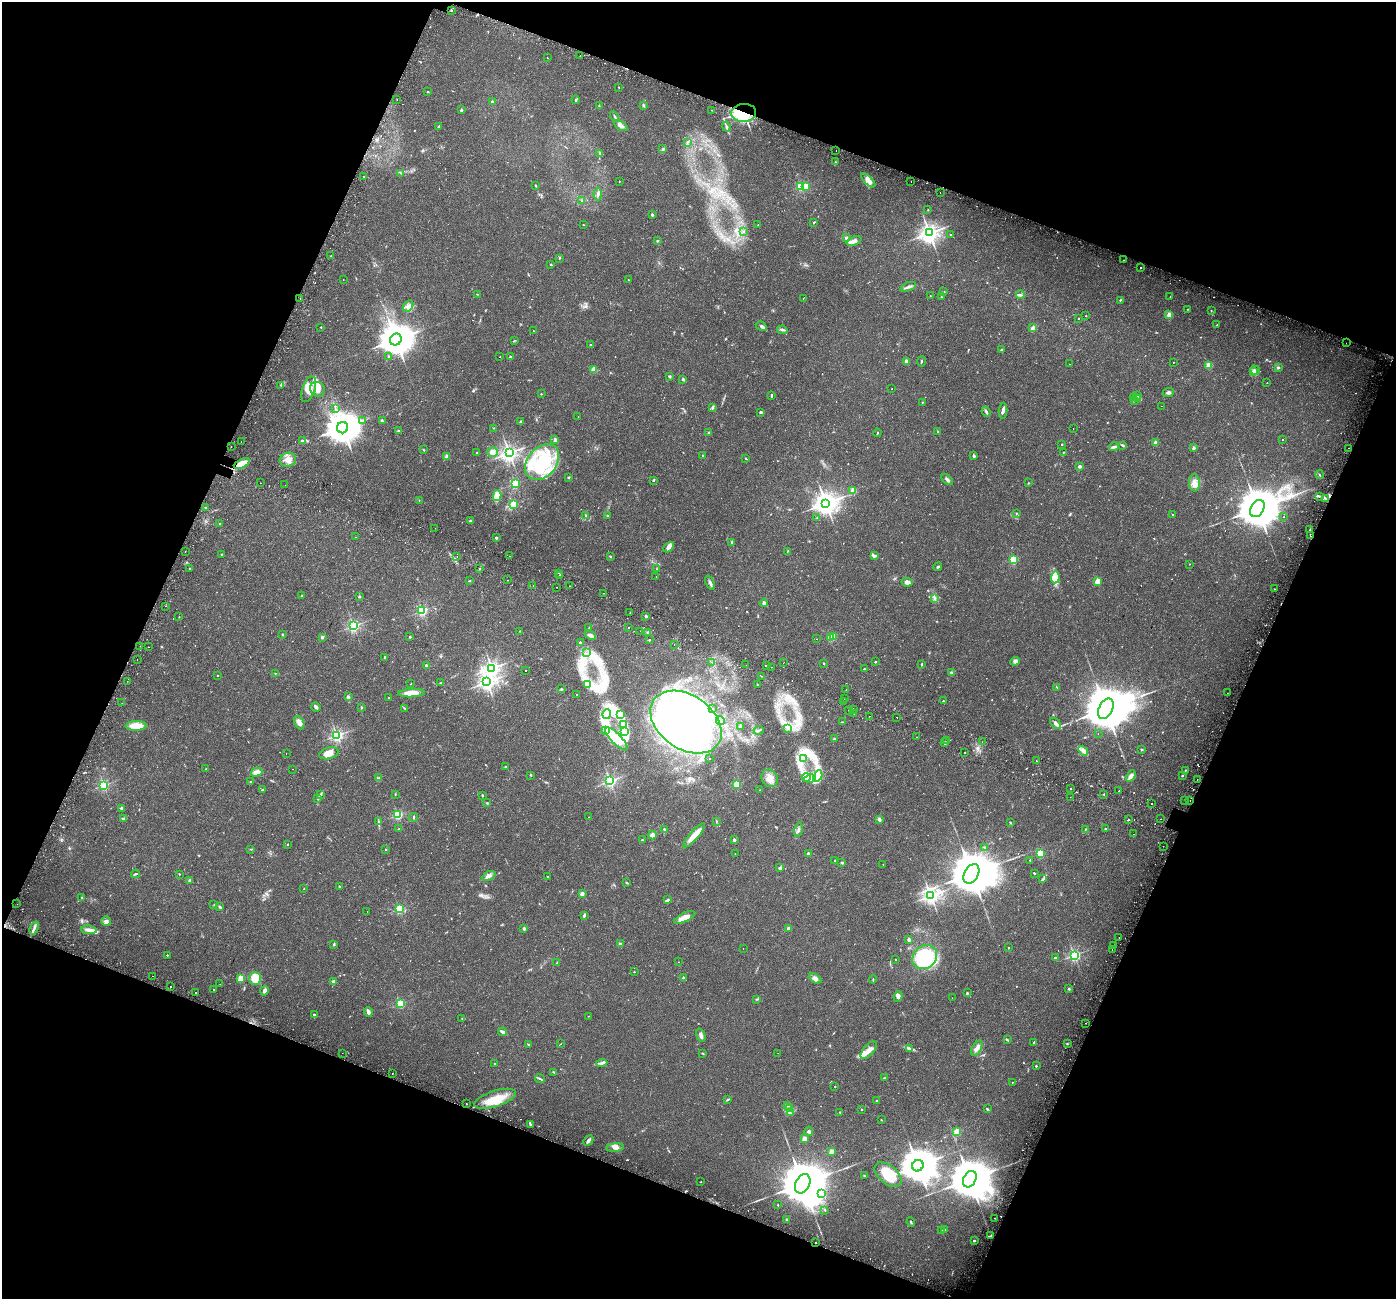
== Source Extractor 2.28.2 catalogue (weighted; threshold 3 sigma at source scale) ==
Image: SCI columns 71-5645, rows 295-5481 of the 5723 x 5838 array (HDU 1 of 3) = the unmasked area's bounding box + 8 px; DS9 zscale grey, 4 x 4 block average (1 PNG px = mean of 4 x 4 image px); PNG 1398 x 1301 px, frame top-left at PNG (2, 2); each listed source drawn as its Kron ellipse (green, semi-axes under 4 px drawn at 4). Shown black and unused: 42% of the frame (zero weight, under 2 of 3 exposures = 5% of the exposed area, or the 3 px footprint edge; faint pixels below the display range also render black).
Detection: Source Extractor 2.28.2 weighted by HDU 2 'WHT'. Background 0.0319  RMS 0.0039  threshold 0.0175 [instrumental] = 3 sigma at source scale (4.5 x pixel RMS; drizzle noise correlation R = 1.50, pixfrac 1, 0.0396/0.0396 arcsec/px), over >= 5 px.
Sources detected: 891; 6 too faint to see at this stretch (4 x 4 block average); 13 inside a brighter object's white glare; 46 cosmic-ray / hot-pixel residue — neither listed nor drawn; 14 coinciding with a brighter row at this scale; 34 inside a brighter listed object's ellipse — not listed separately; of the other 778, all 500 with FLUX_AUTO >= 0.944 (the completeness limit of this list) listed and drawn (278 fainter detections not listed), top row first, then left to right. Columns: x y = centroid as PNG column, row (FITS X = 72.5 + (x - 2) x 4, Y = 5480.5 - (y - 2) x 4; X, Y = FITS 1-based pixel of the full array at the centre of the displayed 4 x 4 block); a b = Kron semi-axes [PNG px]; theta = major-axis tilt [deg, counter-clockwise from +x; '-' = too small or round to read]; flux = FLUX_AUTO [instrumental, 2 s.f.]
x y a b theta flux
451 10 2 2 - 5.6
580 56 2 2 - 3.4
547 58 2 2 - 1.3
619 87 2 2 - 1.7
428 92 2 2 - 1.4
397 99 2 2 - 2.5
576 100 4 2 - 2.1
493 102 3 2 - 3.3
599 105 2 2 - 1.1
643 105 3 2 - 4.2
461 110 2 2 - 9.8
712 110 2 2 - 3.9
744 113 12 9 4 150
615 117 5 2 - 3
621 126 8 3 -32 11
439 127 3 2 - 4.6
726 127 5 2 - 3.5
688 142 2 2 - 1.3
663 149 3 2 - 5
836 150 2 2 - 1.2
600 153 4 2 - 2.6
836 162 3 2 - 1.2
401 173 2 2 - 1.3
364 177 2 2 - 7.7
868 180 9 4 -45 14
619 181 2 2 - 1.2
911 181 2 2 - 1
536 186 2 2 - 6.2
801 186 2 2 - 190
806 187 2 2 - 58
940 193 2 2 - 1.4
598 194 6 2 -87 4.1
582 201 2 2 - 1.4
928 210 2 2 - 1.8
652 215 2 2 - 12
814 222 3 2 - 1.5
583 225 2 2 - 1.1
758 225 2 2 - 0.97
744 231 2 2 - 2.4
929 233 3 3 - 1400
950 235 2 2 - 2.9
846 238 3 2 - 6.6
657 241 2 2 - 1.6
854 241 8 3 22 20
330 256 2 2 - 1.6
559 258 2 2 - 1.4
1123 260 2 2 - 1.2
551 265 3 2 - 1.3
1140 268 2 2 - 2.8
343 279 2 2 - 1
628 280 2 2 - 1.8
908 287 8 2 20 6
944 292 2 2 - 0.95
477 294 2 2 - 1
1020 295 4 2 - 3.4
930 296 2 2 - 1.2
941 297 2 2 - 2.8
1170 297 2 2 - 1.3
300 298 2 2 - 2.4
803 299 2 2 - 1.2
1120 300 2 2 - 1.9
408 306 6 4 56 8.9
1188 309 2 2 - 1.2
1211 310 2 2 - 1.3
1169 315 2 2 - 47
1086 316 2 2 - 1.1
1078 318 2 2 - 2.3
1217 325 3 2 - 1.5
761 326 6 4 -33 5.9
321 327 2 2 - 1.1
1033 328 3 2 - 11
782 330 5 2 - 3.5
533 331 2 2 - 2
396 340 6 5 - 5600
514 341 2 2 - 1.2
1346 343 2 2 - 1.4
590 345 2 2 - 2
1001 350 2 2 - 4.5
388 356 2 2 - 4.1
500 356 2 2 - 1.1
510 357 2 2 - 4.6
906 361 2 2 - 17
921 361 5 2 - 2.6
1173 362 2 2 - 1.8
1070 364 2 2 - 1.1
1209 365 2 2 - 75
1278 367 3 2 - 3.3
594 370 2 2 - 23
1255 370 5 2 - 3.7
1253 372 3 2 - 3.3
670 376 3 2 - 2.7
683 379 2 2 - 13
1267 383 2 2 - 1.4
280 385 2 2 - 1.1
892 388 2 2 - 2
309 389 13 6 71 24
318 389 8 7 - 21
1168 392 6 3 19 4.5
541 394 2 2 - 1.7
771 395 2 2 - 4.8
1137 395 4 3 - 3.3
1134 398 2 2 - 1.8
1137 398 3 3 - 6
1134 400 3 2 - 2.8
922 402 2 2 - 1.3
1161 406 2 2 - 1.5
713 407 2 2 - 1.9
335 409 3 2 - 1.6
1003 411 8 2 87 5
761 412 3 2 - 2.7
986 412 5 2 - 4
578 417 2 2 - 1
362 420 4 2 - 2.2
382 421 4 2 - 2.8
520 422 3 2 - 2.3
343 428 6 5 - 5400
493 428 2 2 - 0.95
1073 429 2 2 - 1.7
398 431 3 2 - 1.6
938 432 2 2 - 1.1
709 433 2 2 - 7.7
877 433 4 2 - 1.9
1283 439 2 2 - 2.4
555 440 2 2 - 25
302 441 4 3 - 3.6
241 442 2 2 - 2.3
1156 443 2 2 - 34
1062 444 2 2 - 3.3
1123 445 4 2 - 2.4
231 446 2 2 - 1.4
1114 447 5 2 - 6.8
1194 448 2 2 - 18
1349 448 2 2 - 1.2
423 450 2 2 - 1.1
493 452 5 5 - 9.9
1063 452 2 2 - 0.99
477 453 2 2 - 1.4
509 453 3 2 - 960
703 456 2 2 - 2.3
974 456 2 2 - 14
447 457 2 2 - 26
745 458 3 2 - 1.5
288 460 8 7 - 19
542 462 20 14 50 130
242 464 8 4 26 38
1079 466 3 2 - 5.5
1320 475 4 2 - 1.9
569 477 3 2 - 1.7
653 480 3 2 - 2.1
947 480 7 3 -42 5.6
260 483 2 2 - 1
515 483 2 2 - 210
1028 483 2 2 - 1.2
1194 483 8 5 -85 14
285 485 2 2 - 4.3
853 490 2 2 - 65
497 496 5 3 - 36
1319 496 3 2 - 2.9
1325 498 3 2 - 1.8
419 500 2 2 - 0.94
826 503 3 3 - 2000
514 504 2 2 - 150
205 508 2 2 - 1.4
1257 509 9 6 60 13000
1016 513 2 2 - 1.3
1172 515 2 2 - 1.5
586 516 2 2 - 1.8
608 516 3 2 - 1.3
817 517 2 2 - 1.8
1283 517 2 2 - 2.3
470 521 2 2 - 2.6
220 524 2 2 - 1.8
435 528 2 2 - 1.3
1310 530 2 2 - 4
1310 536 2 2 - 5.6
356 537 2 2 - 1.4
496 538 2 2 - 3.5
732 542 2 2 - 9
668 547 6 4 48 9.3
185 551 2 2 - 1.5
788 551 3 2 - 1.1
221 554 2 2 - 1.1
457 556 2 2 - 1
509 556 2 2 - 1.6
610 556 2 2 - 1.3
874 556 4 3 - 3.4
1013 560 2 2 - 170
1189 564 2 2 - 1
938 567 4 2 - 2.7
190 568 2 2 - 2.8
479 569 2 2 - 1.2
656 569 2 2 - 1.1
558 573 2 2 - 3.1
560 575 2 2 - 7.4
656 577 2 2 - 1
1055 577 6 3 85 11
508 580 2 2 - 11
469 581 2 2 - 1.2
1097 581 2 2 - 68
907 582 5 4 - 8
710 583 7 3 -67 6.1
533 585 2 2 - 1
569 586 2 2 - 1.9
557 587 2 2 - 2.5
1275 589 3 2 - 1.3
604 593 2 2 - 1
301 596 2 2 - 2.2
359 597 2 2 - 8.9
935 599 3 2 - 2.9
764 603 4 3 - 4.2
165 606 2 2 - 1.7
422 611 2 2 - 340
630 613 2 2 - 1.1
646 616 2 2 - 18
179 617 2 2 - 1.5
353 626 2 2 - 460
629 627 2 2 - 4.2
589 628 2 2 - 1.4
520 631 3 2 - 0.95
640 631 2 2 - 2.8
648 632 4 2 - 3
282 635 3 2 - 2.2
590 635 6 3 -27 8.4
833 636 2 2 - 45
322 637 2 2 - 16
410 637 2 2 - 3.9
831 638 2 2 - 71
816 639 2 2 - 2.9
649 640 2 2 - 2.9
580 642 2 2 - 6
674 645 2 2 - 1.1
140 646 2 2 - 1
148 647 2 2 - 1.8
587 653 2 2 - 3
385 657 2 2 - 6.8
137 660 2 2 - 1.1
1015 661 5 3 - 6.6
712 662 2 2 - 1.5
784 662 2 2 - 0.96
875 662 2 2 - 5.1
824 663 3 2 - 1.6
922 664 3 2 - 1.5
746 665 2 2 - 3.2
767 665 2 2 - 4.9
426 666 2 2 - 17
771 667 2 2 - 5.4
492 668 2 2 - 760
864 669 2 2 - 2.1
526 671 2 2 - 29
951 672 3 2 - 3.2
275 673 2 2 - 1.5
217 676 2 2 - 2.6
761 676 2 2 - 1.7
127 681 2 2 - 0.98
487 682 3 2 - 960
440 683 2 2 - 1.1
411 684 2 2 - 1.2
587 684 3 2 - 3.3
757 685 2 2 - 1.4
1057 687 3 2 - 1.5
561 689 2 2 - 2.5
846 689 2 2 - 1.5
412 693 13 3 2 34
1227 693 2 2 - 1.2
577 694 2 2 - 1.4
348 697 2 2 - 18
389 698 3 2 - 1.6
844 698 2 2 - 1.7
843 701 2 2 - 1
943 701 2 2 - 4.7
122 703 2 2 - 1.1
316 707 5 2 - 6.4
361 707 3 2 - 2
404 708 3 2 - 1.7
713 708 2 2 - 1
853 709 2 2 - 1.9
1106 709 11 6 62 17000
849 711 2 2 - 2.5
854 713 2 2 - 2.4
607 714 5 2 - 5.4
620 714 4 2 - 4.9
869 716 2 2 - 2.8
897 717 2 2 - 1.5
720 721 4 2 - 3.4
686 722 39 27 -35 810
842 722 2 2 - 1
299 723 7 4 -66 9.9
1055 723 6 3 -50 7.2
623 725 3 2 - 1.9
136 726 10 5 2 36
740 726 3 2 - 2.3
787 728 4 3 - 4.8
605 730 3 2 - 2.3
759 730 5 2 - 2.9
625 731 4 2 - 5.1
1098 733 2 2 - 0.98
337 735 2 2 - 500
917 737 2 2 - 1
616 739 15 5 -47 33
834 739 3 2 - 1.7
947 741 2 2 - 1.3
982 742 2 2 - 1.1
945 743 2 2 - 13
1142 749 4 2 - 1.3
1083 751 5 3 - 6.5
965 752 2 2 - 0.97
329 753 10 5 14 21
286 754 2 2 - 1.5
803 758 2 2 - 1.5
709 759 2 2 - 0.98
1036 761 2 2 - 1.1
505 767 3 2 - 2.1
206 769 2 2 - 1.2
293 769 2 2 - 2.3
1185 770 2 2 - 2.1
257 772 6 4 16 16
531 775 4 2 - 1.5
818 776 6 3 61 9
1131 776 6 4 60 9.5
1182 776 2 2 - 3.6
806 777 4 3 - 7.8
379 778 2 2 - 1.4
770 778 9 7 -57 21
810 778 6 2 13 7.4
1197 780 2 2 - 3.4
610 781 2 2 - 500
250 782 2 2 - 2.7
737 784 2 2 - 86
104 785 2 2 - 350
1071 788 2 2 - 2.2
262 790 2 2 - 3.3
760 790 2 2 - 1
1119 791 2 2 - 2.3
321 794 3 3 - 2.5
395 794 2 2 - 1.2
1104 794 2 2 - 1.9
482 795 2 2 - 2.7
1070 797 2 2 - 0.96
318 799 3 2 - 2
1184 800 2 2 - 1.8
1190 800 2 2 - 1.8
487 803 2 2 - 1.3
1152 803 2 2 - 9.8
121 808 2 2 - 11
398 815 2 2 - 230
413 817 4 2 - 2
588 817 2 2 - 5.3
123 818 4 2 - 3.3
879 819 3 3 - 6.3
1160 819 2 2 - 6.5
1128 820 2 2 - 2.6
716 821 3 2 - 1.4
378 822 3 2 - 1.7
1010 822 3 2 - 1.2
399 829 2 2 - 1.2
664 829 2 2 - 2.1
798 829 7 2 77 4
1085 829 2 2 - 1
1105 829 2 2 - 4.3
1134 834 2 2 - 1.9
652 835 4 3 - 11
694 835 15 4 49 34
642 840 3 2 - 2.1
734 840 2 2 - 16
288 844 2 2 - 1.1
1163 846 2 2 - 2.4
985 847 2 2 - 1.8
251 849 3 2 - 1.6
386 849 2 2 - 1.9
735 854 2 2 - 0.94
808 854 3 3 - 3.4
1040 854 2 2 - 150
1030 860 2 2 - 2.7
835 861 3 2 - 2
842 863 4 2 - 3.2
883 864 2 2 - 1.9
780 868 3 3 - 3.9
1034 873 2 2 - 1.7
135 874 4 2 - 2.7
179 874 2 2 - 2.7
971 874 10 7 61 17000
489 876 7 3 26 8.7
547 877 2 2 - 2.1
1042 879 2 2 - 1.5
190 880 2 2 - 14
627 883 3 2 - 2.1
339 886 2 2 - 1.2
304 889 2 2 - 0.99
582 894 3 2 - 6.6
931 896 3 2 - 980
82 898 3 2 - 1.5
668 900 4 2 - 2.6
17 904 2 2 - 1.6
214 904 2 2 - 1.1
220 907 3 2 - 3.6
399 909 2 2 - 210
367 912 2 2 - 1.1
584 915 4 2 - 3.4
685 917 11 4 25 22
106 921 5 5 - 7.7
34 928 7 2 70 6.5
524 928 2 2 - 19
788 928 2 2 - 17
89 930 8 3 -8 10
1119 938 2 2 - 3.1
909 940 2 2 - 22
334 944 2 2 - 2.3
620 944 3 2 - 5.2
1114 945 2 2 - 2.1
1009 948 2 2 - 2.1
743 949 2 2 - 1
1112 949 2 2 - 1.5
167 955 2 2 - 2.8
1074 955 2 2 - 440
925 957 13 11 41 150
1055 958 2 2 - 8.3
896 959 2 2 - 1.2
679 962 2 2 - 2.1
557 963 3 2 - 1
634 972 2 2 - 2.6
152 976 2 2 - 6.5
241 978 4 3 - 23
255 978 6 6 - 38
683 978 2 2 - 22
815 979 7 4 -31 11
873 979 4 2 - 1.9
333 981 2 2 - 9.6
220 984 2 2 - 1.7
170 987 2 2 - 3.3
1069 989 3 2 - 2
214 990 2 2 - 3.3
264 991 5 3 - 7.1
195 992 2 2 - 4.4
967 993 3 3 - 2.5
898 996 5 3 - 6.7
952 998 2 2 - 1.2
757 999 3 2 - 2.3
401 1004 2 2 - 190
368 1012 5 2 - 12
314 1014 2 2 - 5.2
588 1016 2 2 - 1.1
462 1018 2 2 - 1.2
1086 1023 2 2 - 3.9
503 1032 4 2 - 7.2
701 1035 7 2 -70 8.2
1007 1039 3 2 - 1.9
1034 1042 3 2 - 1.6
528 1044 3 2 - 1.5
561 1044 2 2 - 3
1067 1044 2 2 - 1.4
977 1048 8 4 62 11
909 1049 4 2 - 2.8
869 1050 11 5 49 17
342 1053 2 2 - 1.4
703 1053 3 2 - 1.1
778 1053 2 2 - 1.2
602 1063 6 3 5 5.8
494 1064 2 2 - 2.2
1036 1066 2 2 - 3.5
554 1072 3 2 - 1.4
392 1073 2 2 - 4.7
884 1078 3 2 - 2.3
540 1079 5 2 - 2.7
1012 1082 2 2 - 1.1
835 1087 2 2 - 2.3
495 1099 21 8 18 51
728 1099 2 2 - 1.4
877 1100 2 2 - 1.1
466 1104 2 2 - 2
788 1106 3 2 - 2.5
789 1109 3 2 - 2.4
987 1109 3 2 - 2
861 1110 2 2 - 2.8
840 1112 2 2 - 1.5
791 1113 2 2 - 1.7
881 1120 2 2 - 1.3
530 1124 2 2 - 3.9
809 1131 4 3 - 3.3
957 1132 2 2 - 110
804 1139 2 2 - 53
588 1141 5 2 - 7.1
615 1148 9 4 6 9.6
831 1151 2 2 - 35
918 1166 6 5 - 6600
888 1175 16 9 -40 56
864 1176 3 2 - 1.6
970 1179 9 6 61 13000
701 1182 2 2 - 0.98
803 1184 10 7 63 18000
822 1194 3 2 - 3.1
778 1205 2 2 - 2.4
825 1210 2 2 - 2.6
995 1218 2 2 - 2.9
787 1220 2 2 - 19
911 1222 5 2 - 2.1
944 1229 4 2 - 5
942 1231 2 2 - 1.6
991 1235 3 2 - 2.3
974 1241 2 2 - 4.4
815 1242 2 2 - 1.8
Overlapping masked pixels (flux is a lower limit): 3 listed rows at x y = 744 113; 242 464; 815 1242
Diffuse or blended objects may show on this block-average render without a row.